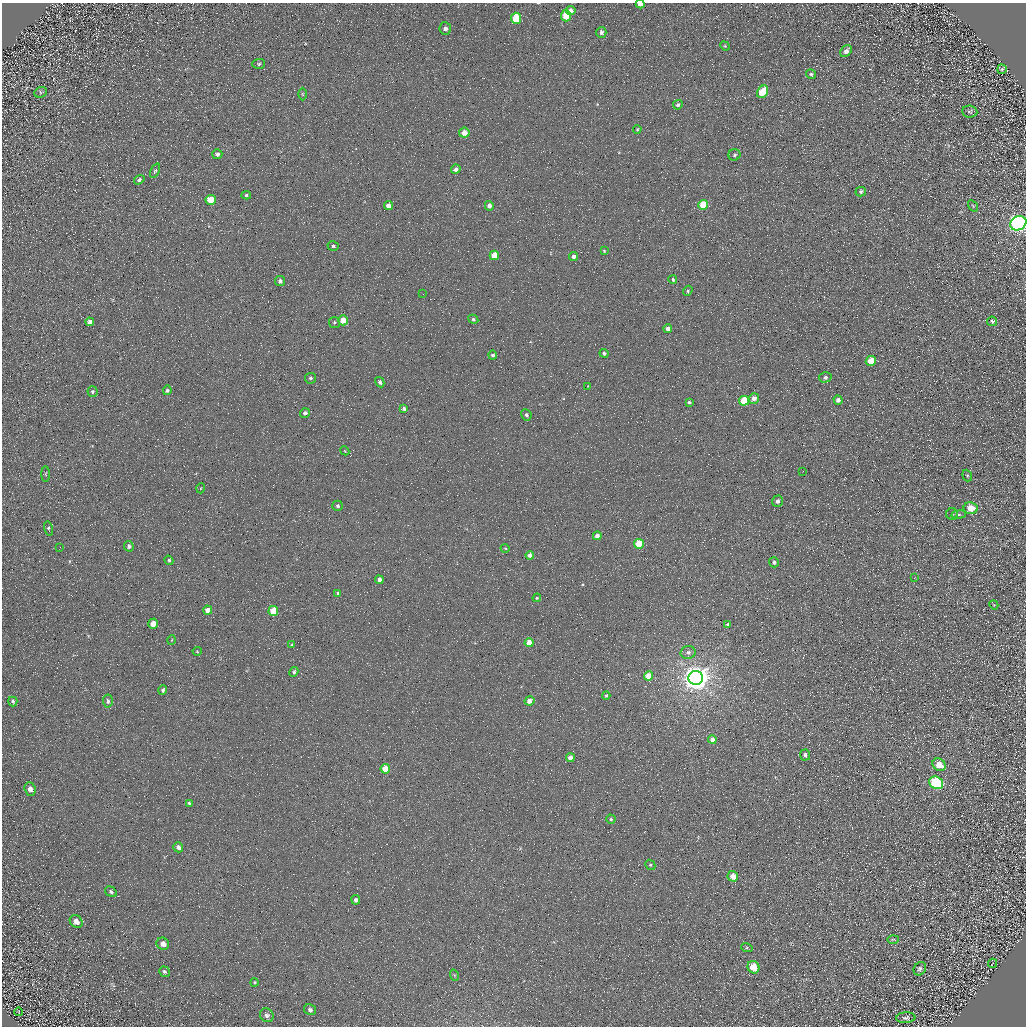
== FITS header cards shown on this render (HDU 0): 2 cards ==
NAXIS1  =                 1024 / Required FITS header
NAXIS2  =                 1024 / Required FITS header

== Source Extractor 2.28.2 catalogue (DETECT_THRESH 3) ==
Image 1024 x 1024 px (HDU 0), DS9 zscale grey, 1 PNG px = 1 image px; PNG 1028 x 1028 px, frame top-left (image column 1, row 1024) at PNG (2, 3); each listed source drawn as its Kron ellipse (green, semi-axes under 4 px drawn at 4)
Background 4.26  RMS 8.7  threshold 26.2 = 3 sigma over >= 5 px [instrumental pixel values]
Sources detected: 130; all 130 listed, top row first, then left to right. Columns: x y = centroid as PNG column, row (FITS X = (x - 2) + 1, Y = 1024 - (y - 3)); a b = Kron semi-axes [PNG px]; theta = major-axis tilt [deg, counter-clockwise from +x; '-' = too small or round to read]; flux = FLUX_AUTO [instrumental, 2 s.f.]
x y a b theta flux
640 4 4 3 - 3400
570 11 5 4 - 3000
566 16 6 5 - 14000
516 18 6 5 - 19000
445 29 6 5 - 2100
601 32 5 5 - 1800
725 46 5 4 - 640
846 51 7 5 42 2500
259 64 6 5 - 980
1002 69 5 4 - 1100
811 74 5 4 - 980
41 92 6 5 - 950
763 92 6 5 - 16000
302 94 6 4 -89 720
678 105 5 4 - 1300
970 112 8 6 -4 1300
637 129 4 3 - 680
464 133 5 5 - 5700
217 154 5 5 - 1600
734 155 6 5 - 1400
456 169 5 4 - 3000
155 171 8 4 64 1100
139 180 6 4 35 1300
861 192 5 4 - 1300
246 195 5 4 - 950
211 200 5 5 - 13000
703 205 5 4 - 17000
388 206 4 4 - 4600
489 206 5 4 - 3000
973 206 6 4 -56 640
1018 223 8 7 - 360000
333 246 6 4 -16 1000
604 251 4 3 - 730
494 255 5 4 - 12000
573 256 4 4 - 1800
673 280 4 4 - 1100
280 281 5 5 - 1800
688 291 5 4 - 1100
423 294 2 2 - 390
473 319 5 4 - 1000
343 320 5 5 - 8100
992 321 5 4 - 910
90 322 4 4 - 2200
334 322 5 5 - 1100
668 329 4 4 - 3600
604 353 4 4 - 1400
493 355 4 4 - 1400
871 361 5 5 - 12000
825 377 6 5 - 1600
310 378 5 5 - 1300
380 382 5 4 - 1500
588 386 3 2 - 380
167 390 5 4 - 1200
92 392 5 5 - 1000
754 398 5 5 - 3800
838 400 4 4 - 2300
744 401 5 5 - 23000
689 402 4 4 - 1300
404 409 4 3 - 1600
305 413 5 4 - 1600
526 415 6 5 - 1300
345 451 4 3 - 510
803 471 3 2 - 440
46 474 7 3 -90 760
967 476 6 4 -69 900
201 488 5 3 - 420
778 501 6 5 - 2200
338 506 5 5 - 1200
971 508 7 6 - 8700
952 514 6 6 - 1200
959 515 7 4 8 1100
48 528 7 4 -76 840
597 536 4 4 - 2300
639 544 5 5 - 19000
129 546 5 4 - 1700
60 547 2 2 - 310
505 548 4 3 - 490
530 555 4 4 - 2900
169 560 5 4 - 970
774 562 5 5 - 1700
914 578 3 2 - 360
379 580 4 4 - 2500
338 593 4 3 - 810
537 598 4 3 - 600
994 605 5 3 - 550
208 610 4 4 - 5200
273 611 5 5 - 15000
153 624 5 4 - 7300
728 624 4 4 - 1400
172 640 4 3 - 470
529 643 4 4 - 5800
292 645 4 4 - 650
197 651 4 4 - 600
688 652 7 6 - 2100
294 672 5 4 - 950
649 676 4 4 - 11000
696 678 7 7 - 840000
163 690 5 4 - 1200
606 696 4 3 - 680
13 701 5 4 - 1000
108 701 6 5 - 1500
529 701 5 4 - 3600
712 740 4 4 - 3700
805 755 5 5 - 1600
570 758 4 4 - 4400
939 765 7 5 -39 9600
385 769 5 5 - 13000
936 783 7 6 - 76000
30 789 7 5 -67 3100
189 803 4 3 - 800
611 819 5 4 - 980
178 847 5 4 - 2100
650 865 5 5 - 860
733 876 5 5 - 7500
111 892 6 5 - 1100
356 900 5 4 - 2200
76 922 7 6 - 3100
893 939 6 4 2 630
163 944 6 6 - 3600
747 948 6 4 -17 650
992 963 5 2 - 390
754 967 6 5 - 13000
920 969 7 6 - 1600
164 972 6 5 - 1000
454 975 6 3 -71 600
255 982 4 4 - 680
310 1010 6 5 - 1700
19 1012 4 2 - 330
267 1015 7 6 - 2000
906 1018 9 5 5 1500
At the frame edge (FLAGS 8, measured only in part): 2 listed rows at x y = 640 4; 1018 223